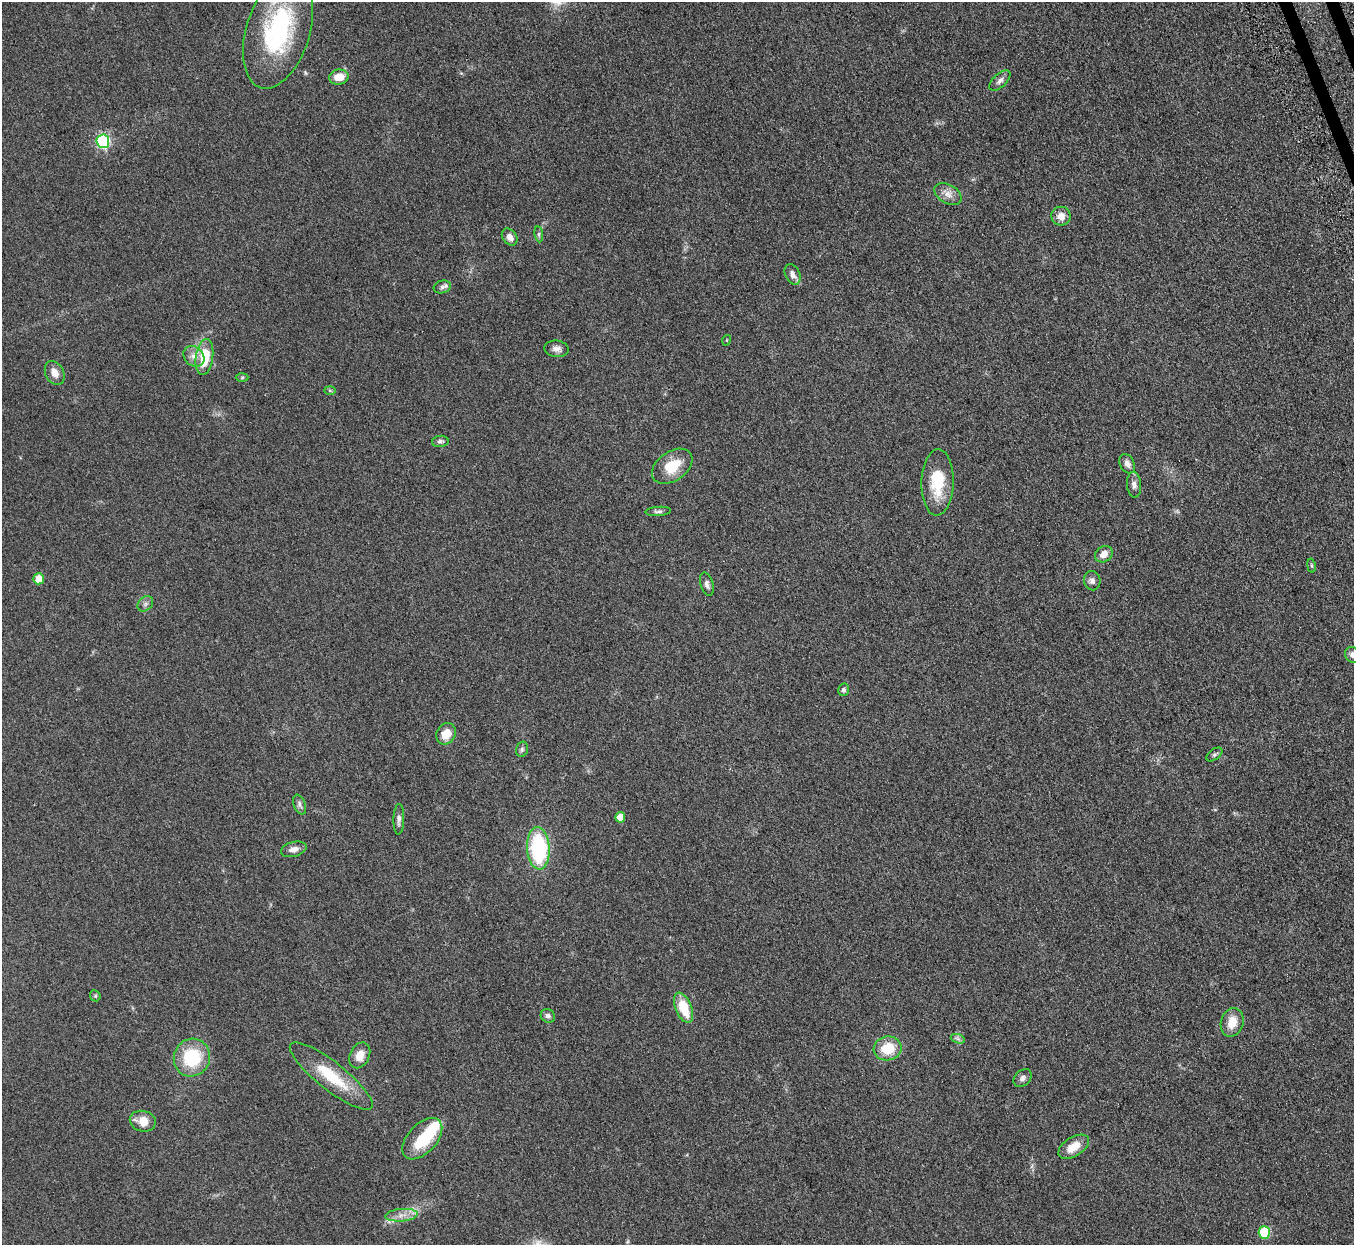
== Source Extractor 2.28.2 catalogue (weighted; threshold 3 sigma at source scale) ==
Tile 10 of 4 x 4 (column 2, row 3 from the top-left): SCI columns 1410-2761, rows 1566-2808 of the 5523 x 5490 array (HDU 1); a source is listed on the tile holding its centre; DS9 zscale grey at full resolution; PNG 1356 x 1247 px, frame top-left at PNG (2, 2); each listed source drawn as its Kron ellipse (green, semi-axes under 4 px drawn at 4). Shown black and unused: <1% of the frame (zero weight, under 3 of 5 exposures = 4% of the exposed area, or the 3 px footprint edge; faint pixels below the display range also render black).
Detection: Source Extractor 2.28.2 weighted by HDU 2 'WHT'; one run over the whole footprint, this tile lists its part. Background 0.0774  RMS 0.0073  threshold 0.0329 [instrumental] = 3 sigma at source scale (4.5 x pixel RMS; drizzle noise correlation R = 1.50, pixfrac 1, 0.05/0.05 arcsec/px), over >= 5 px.
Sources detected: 56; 1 inside a brighter object's white glare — neither listed nor drawn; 1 inside a brighter listed object's ellipse — not listed separately; the other 54 listed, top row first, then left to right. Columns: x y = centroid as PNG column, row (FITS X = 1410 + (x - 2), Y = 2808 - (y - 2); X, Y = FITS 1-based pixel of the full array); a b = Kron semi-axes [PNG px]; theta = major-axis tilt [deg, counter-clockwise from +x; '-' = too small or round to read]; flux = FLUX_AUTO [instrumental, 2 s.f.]
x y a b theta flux
278 31 59 31 73 96
339 77 10 7 9 9.8
1000 81 13 6 43 3
103 141 7 6 - 91
948 194 15 9 -31 5.2
1061 216 9 9 - 5.7
539 234 8 4 -82 1.2
510 237 9 7 -52 4.4
793 274 11 7 -65 3.5
442 287 9 6 15 2
727 340 5 3 - 0.57
557 349 12 8 -6 3.6
194 356 11 9 -41 4.9
204 357 18 8 82 24
55 373 12 9 -63 5.4
242 377 6 4 2 0.96
330 390 6 4 -2 0.8
440 441 8 5 5 1.7
1127 464 10 7 -62 3.5
672 466 22 14 35 18
938 482 33 16 88 25
1134 485 13 7 -85 3.2
658 511 13 4 4 1.9
1104 554 9 7 35 5.4
1311 566 7 3 -80 0.93
39 579 5 5 - 11
1092 581 10 8 -76 2.6
707 584 12 6 -74 2.6
145 604 9 6 45 2.1
1353 655 8 7 - 3
844 690 6 5 - 1.8
446 734 11 9 60 9.6
522 749 8 5 75 1.5
1214 754 9 5 37 1.6
300 805 10 6 -70 2
620 817 5 5 - 7.6
399 819 15 5 89 2.6
538 848 21 11 -86 66
294 849 13 7 15 4
95 996 6 5 - 0.92
683 1008 16 8 -67 20
548 1016 7 6 - 2.1
1232 1022 14 11 74 10
958 1039 7 4 -19 1.7
888 1048 14 12 10 18
360 1055 13 9 64 7.7
192 1058 19 18 - 34
331 1076 51 14 -38 29
1023 1078 10 7 42 2.5
143 1121 13 10 -14 9
422 1139 25 14 47 26
1074 1147 17 9 32 11
401 1215 16 6 5 5.2
1264 1232 6 5 - 38
Isophote crosses this tile's border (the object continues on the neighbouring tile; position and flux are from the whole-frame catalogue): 2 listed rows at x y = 278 31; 1353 655